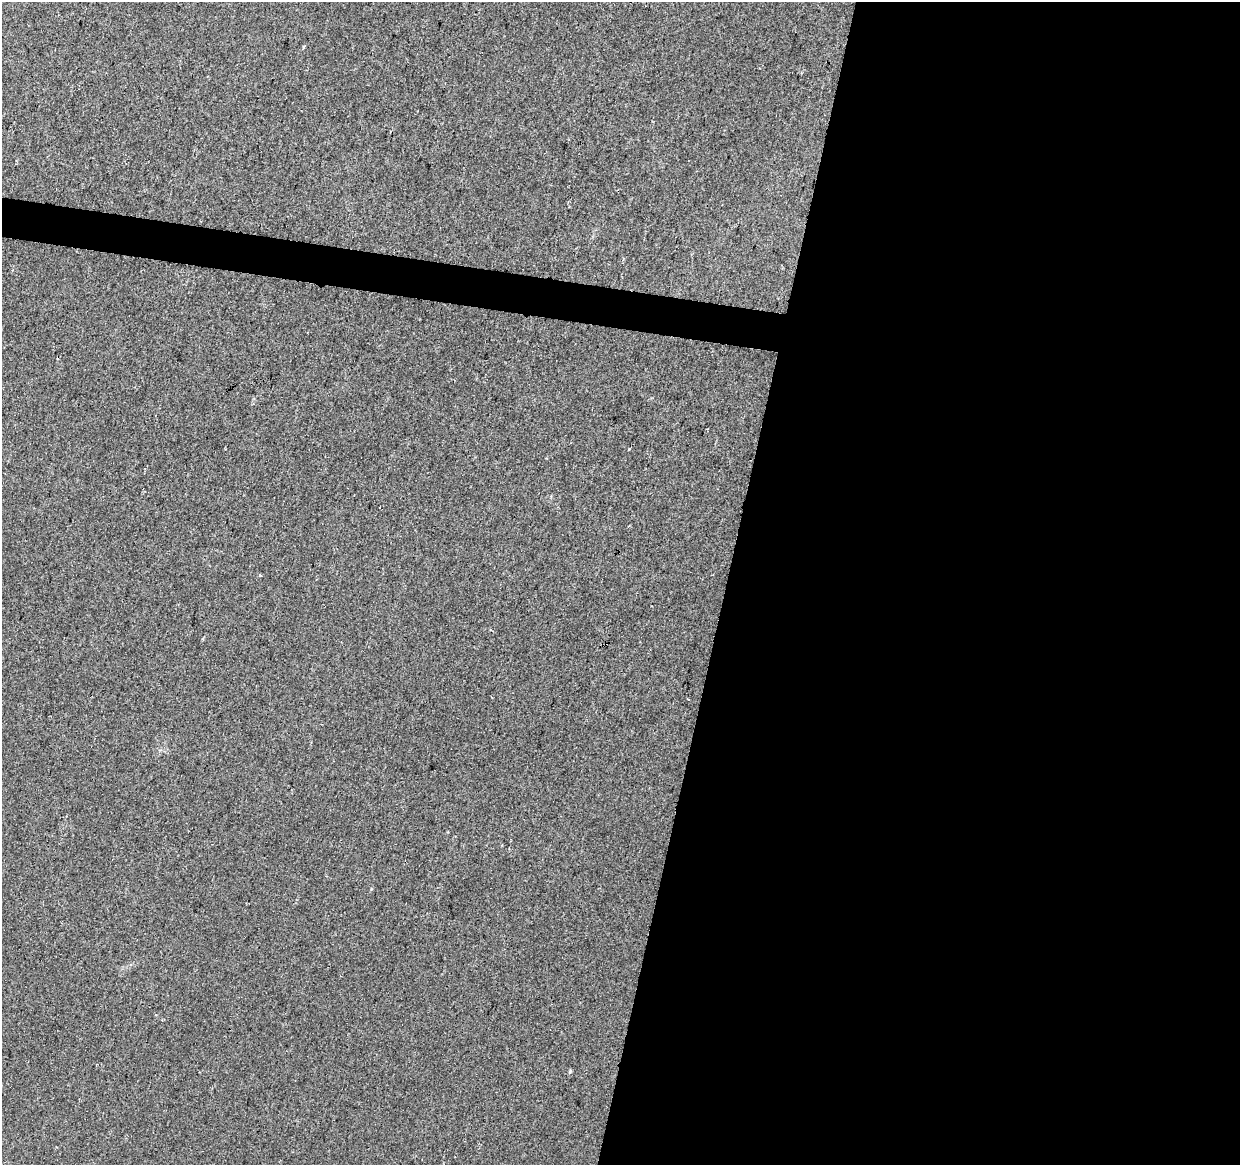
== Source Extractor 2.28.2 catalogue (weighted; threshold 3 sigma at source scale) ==
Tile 12 of 4 x 4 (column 4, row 3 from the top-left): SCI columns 3724-4961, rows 1449-2611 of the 4961 x 5162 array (HDU 1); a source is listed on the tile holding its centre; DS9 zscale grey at full resolution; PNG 1242 x 1167 px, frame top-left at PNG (2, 2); no overlay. Shown black and unused: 44% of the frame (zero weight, under 2 of 3 exposures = <1% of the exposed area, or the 3 px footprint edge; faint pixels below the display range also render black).
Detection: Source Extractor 2.28.2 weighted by HDU 2 'WHT'; one run over the whole footprint, this tile lists its part. Background 0.028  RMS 0.0057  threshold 0.0257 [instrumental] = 3 sigma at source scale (4.5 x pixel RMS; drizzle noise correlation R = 1.50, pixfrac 1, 0.0396/0.0396 arcsec/px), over >= 5 px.
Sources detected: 5; all 5 listed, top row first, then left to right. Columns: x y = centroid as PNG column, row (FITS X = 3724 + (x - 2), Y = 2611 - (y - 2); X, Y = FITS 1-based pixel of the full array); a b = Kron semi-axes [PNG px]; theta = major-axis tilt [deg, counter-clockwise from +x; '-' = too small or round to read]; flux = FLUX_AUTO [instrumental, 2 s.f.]
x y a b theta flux
304 47 4 3 - 0.8
629 449 3 3 - 0.83
260 575 3 3 - 1.1
688 699 4 2 - 1.5
570 1071 5 4 - 0.61